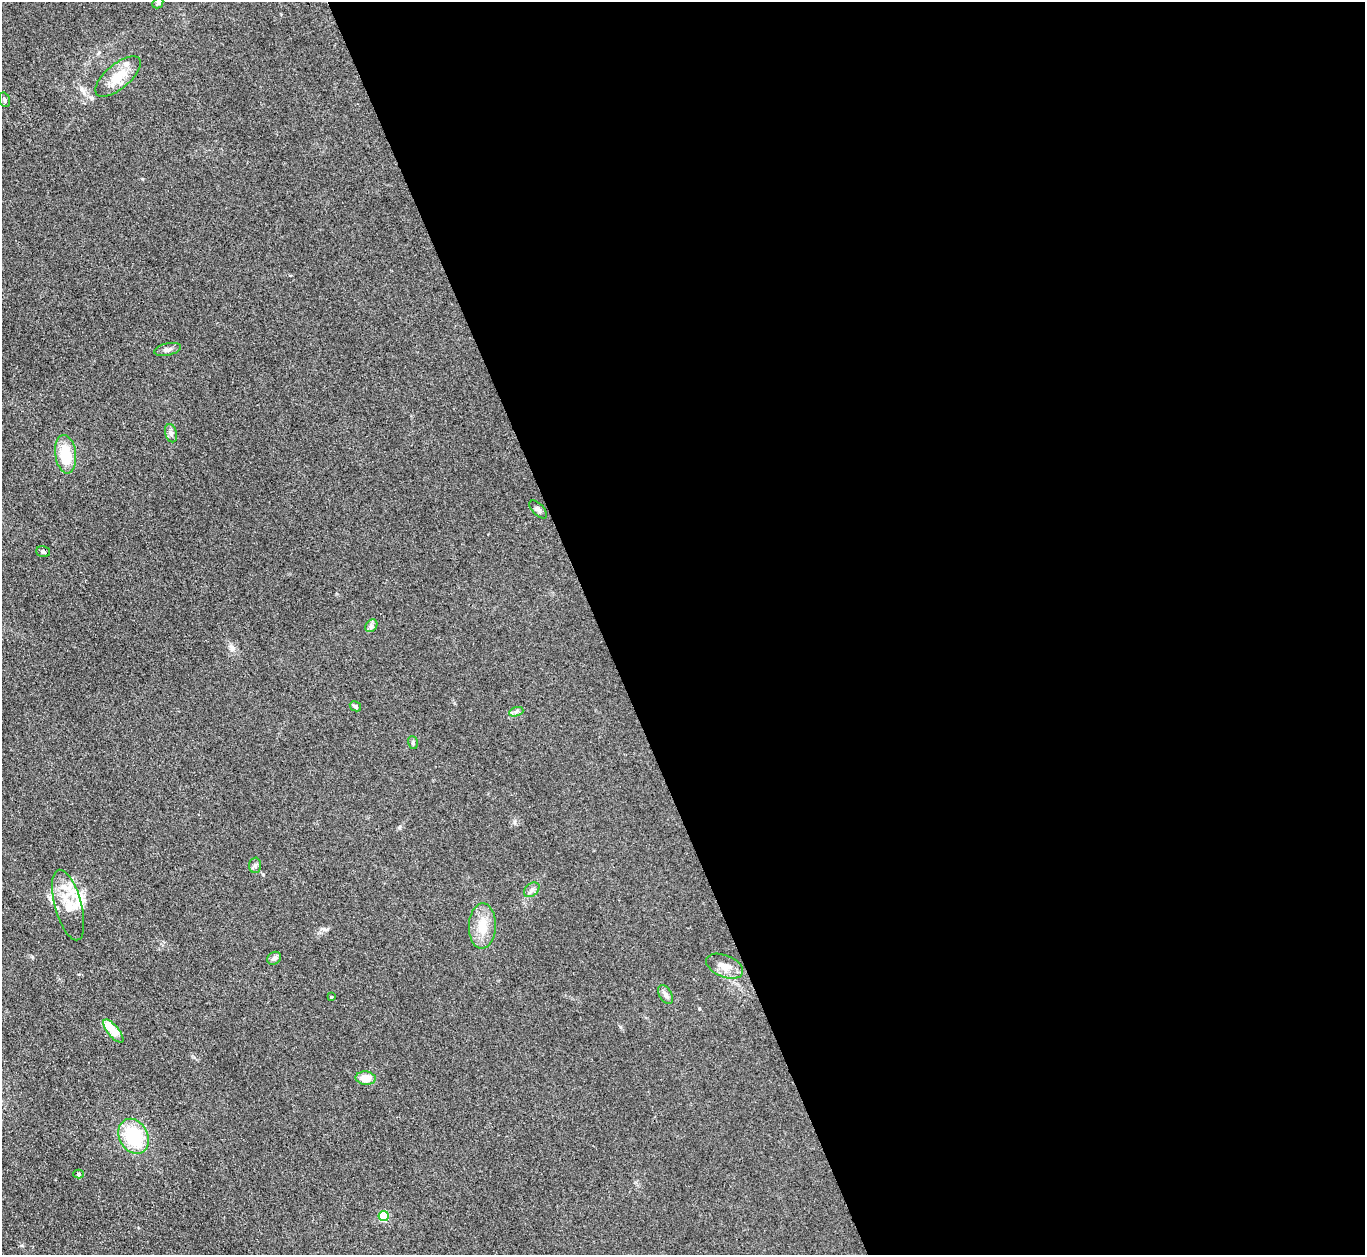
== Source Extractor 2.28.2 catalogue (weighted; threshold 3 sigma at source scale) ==
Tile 8 of 4 x 4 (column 4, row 2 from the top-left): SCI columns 4091-5453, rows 2656-3908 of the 5454 x 5440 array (HDU 1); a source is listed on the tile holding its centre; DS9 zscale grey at full resolution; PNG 1367 x 1257 px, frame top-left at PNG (2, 2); each listed source drawn as its Kron ellipse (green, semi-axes under 4 px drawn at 4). Shown black and unused: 56% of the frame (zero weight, under 3 of 4 exposures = <1% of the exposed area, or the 3 px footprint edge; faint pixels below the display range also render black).
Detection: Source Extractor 2.28.2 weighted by HDU 2 'WHT'; one run over the whole footprint, this tile lists its part. Background 0.0587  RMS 0.0052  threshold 0.0233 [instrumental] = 3 sigma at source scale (4.5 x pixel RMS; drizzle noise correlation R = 1.50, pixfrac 1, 0.05/0.05 arcsec/px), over >= 5 px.
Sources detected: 29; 4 inside a brighter listed object's ellipse — not listed separately; the other 25 listed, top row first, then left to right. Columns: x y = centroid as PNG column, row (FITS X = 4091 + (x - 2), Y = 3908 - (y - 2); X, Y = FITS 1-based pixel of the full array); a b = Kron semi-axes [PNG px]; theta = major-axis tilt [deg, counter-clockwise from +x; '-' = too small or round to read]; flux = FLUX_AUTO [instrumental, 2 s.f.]
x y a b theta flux
158 3 6 5 - 0.73
118 76 28 12 40 11
4 100 7 5 -69 1.1
167 349 13 6 12 1.8
171 433 9 5 -75 1.6
66 454 19 10 -82 16
538 510 11 5 -45 1.5
43 552 7 5 -20 1.1
371 626 7 5 47 1.2
355 706 6 4 -29 1.3
516 712 7 4 19 1.1
413 742 6 4 -72 0.78
255 865 7 6 - 1.3
532 890 9 6 41 1.6
68 905 36 13 -75 11
482 926 23 13 88 10
274 958 7 6 - 1.6
725 966 19 11 -23 6.4
666 995 10 6 -59 1.9
331 997 3 3 - 0.52
113 1031 14 5 -50 11
366 1078 10 6 -5 7.7
134 1136 18 14 -61 28
79 1174 5 4 - 0.79
384 1216 5 5 - 31
Unlisted compact peaks at least as high as the median listed source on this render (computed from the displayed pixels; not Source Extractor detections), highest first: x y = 324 929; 231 646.